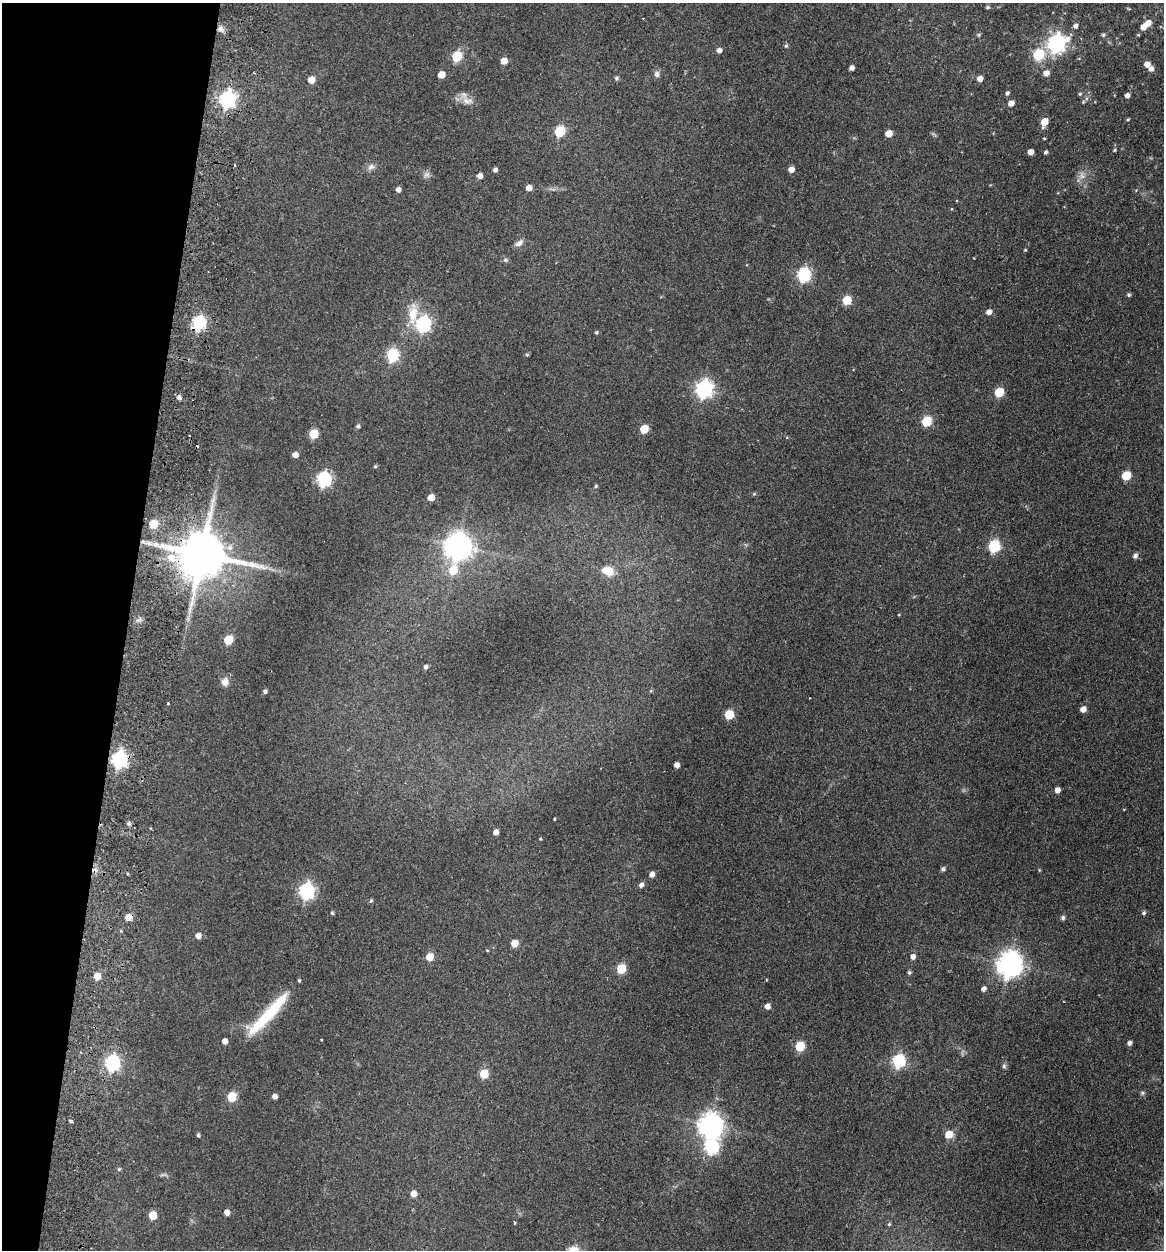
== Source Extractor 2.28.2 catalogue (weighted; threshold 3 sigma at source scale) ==
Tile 9 of 4 x 4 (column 1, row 3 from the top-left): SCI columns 299-1460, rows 1264-2511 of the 5126 x 5023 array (HDU 1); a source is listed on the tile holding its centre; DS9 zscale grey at full resolution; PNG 1166 x 1252 px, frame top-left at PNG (2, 3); no overlay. Shown black and unused: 11% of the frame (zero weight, under 2 of 3 exposures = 3% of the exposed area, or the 3 px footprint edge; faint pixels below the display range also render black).
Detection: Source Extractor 2.28.2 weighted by HDU 2 'WHT'; one run over the whole footprint, this tile lists its part. Background 0.177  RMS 0.0078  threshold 0.0351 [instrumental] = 3 sigma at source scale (4.5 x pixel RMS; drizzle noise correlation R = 1.50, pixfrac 1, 0.05/0.05 arcsec/px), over >= 5 px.
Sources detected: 145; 2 too faint to see at this stretch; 1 inside a brighter object's white glare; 6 cosmic-ray / hot-pixel residue — not listed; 1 inside a brighter listed object's ellipse — not listed separately; the other 135 listed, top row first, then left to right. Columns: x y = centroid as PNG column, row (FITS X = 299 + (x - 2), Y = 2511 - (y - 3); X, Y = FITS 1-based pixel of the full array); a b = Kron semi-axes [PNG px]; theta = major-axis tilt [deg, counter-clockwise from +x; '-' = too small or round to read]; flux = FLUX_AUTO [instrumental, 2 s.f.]
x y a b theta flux
988 7 5 4 - 1.2
1148 23 6 5 - 5.9
1075 26 5 5 - 2.6
1143 27 5 5 - 7.8
221 29 9 7 -40 3.4
979 35 6 4 0 1.1
1103 35 5 5 - 1.2
1056 43 8 7 - 280
786 46 5 4 - 1.3
719 50 5 5 - 3.3
1038 55 6 6 - 60
457 56 6 5 - 39
504 61 5 5 - 8.3
1147 64 5 5 - 5.4
852 68 4 4 - 3.1
1151 69 6 5 - 3.1
1046 73 6 5 - 4.5
657 74 8 6 -81 2.7
441 75 5 5 - 10
616 78 6 5 - 1.3
980 79 5 5 - 5.1
311 80 5 5 - 9.7
1007 93 5 4 - 1.8
1080 94 5 4 - 0.96
1127 95 5 4 - 3.1
227 99 7 7 - 230
467 101 19 10 -12 6.8
1011 103 5 5 - 4.8
1128 119 4 4 - 0.87
1044 122 6 5 - 13
559 131 6 6 - 45
889 133 5 5 - 8.6
1114 150 5 3 - 0.89
1030 152 5 4 - 5.2
1046 152 4 3 - 1.5
371 167 10 7 38 3.3
791 169 5 5 - 5.4
495 170 4 4 - 2.2
480 176 5 5 - 4.1
529 188 5 5 - 5.6
398 189 5 4 - 3.2
519 243 12 7 33 3.3
1025 250 4 3 - 0.66
505 260 7 5 -20 1.5
804 275 7 6 - 120
1129 295 5 4 - 1.4
847 300 6 5 - 24
989 312 6 5 - 4
413 314 31 12 86 18
199 323 7 6 - 120
423 324 7 7 - 140
596 333 4 4 - 1.3
392 355 6 6 - 79
527 355 5 4 - 1
704 389 7 7 - 250
999 392 6 5 - 30
926 421 6 5 - 40
358 426 5 4 - 1.6
644 429 5 5 - 22
313 434 6 5 - 30
295 455 5 4 - 4.9
375 466 5 4 - 0.99
1126 476 6 5 - 29
324 479 7 6 - 150
596 486 5 4 - 0.92
754 494 5 4 - 0.85
431 497 5 5 - 9.1
213 499 14 6 80 4.8
153 524 5 5 - 25
149 543 7 5 -44 2.3
458 546 9 9 - 850
994 546 6 6 - 74
202 555 15 13 -13 4300
1135 556 6 5 - 2.4
171 558 11 10 - 9.9
453 570 10 7 75 18
607 571 13 9 -18 13
139 619 8 5 44 1.9
228 640 6 5 - 25
426 667 5 4 - 1.9
225 682 10 9 - 4.8
265 691 4 4 - 1.8
168 703 3 3 - 2
1083 709 5 4 - 5.4
729 715 6 5 - 28
119 760 7 7 - 200
677 765 5 5 - 3.9
1057 790 5 4 - 4.2
554 819 3 2 - 0.7
128 823 5 5 - 1.9
496 832 5 4 - 3.9
540 839 3 3 - 0.64
943 869 5 5 - 1.7
652 874 5 5 - 4
641 885 6 5 - 2.7
306 891 7 6 - 180
371 901 5 4 - 1.1
332 913 4 4 - 1
1144 913 5 4 - 1.4
128 917 6 6 - 7.6
1063 918 6 6 - 1.6
198 936 5 5 - 5
514 943 5 5 - 10
487 950 4 4 - 0.64
430 957 6 5 - 14
913 957 6 5 - 3.6
1009 965 9 8 - 790
621 969 6 5 - 32
909 972 5 4 - 1.3
97 976 5 5 - 9.1
983 989 5 4 - 2.6
767 1006 5 5 - 4.6
271 1012 53 13 50 36
321 1040 3 3 - 0.72
225 1041 5 4 - 4.8
1129 1043 5 4 - 2.8
800 1046 6 5 - 35
898 1061 7 6 - 94
112 1063 7 6 - 150
1004 1066 7 5 -90 1.6
484 1074 6 5 - 22
1142 1093 6 5 - 1.2
274 1096 4 4 - 4.1
232 1097 6 5 - 32
70 1121 4 3 - 4.6
710 1126 9 8 - 680
949 1134 7 6 - 11
198 1135 4 4 - 1.4
711 1147 8 7 - 120
119 1169 5 5 - 1
163 1175 12 4 7 1.5
413 1194 5 5 - 6.4
227 1212 5 5 - 4.9
152 1215 5 5 - 16
514 1223 4 3 - 0.8
Overlapping masked pixels (flux is a lower limit): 3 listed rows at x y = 199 323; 202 555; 128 917